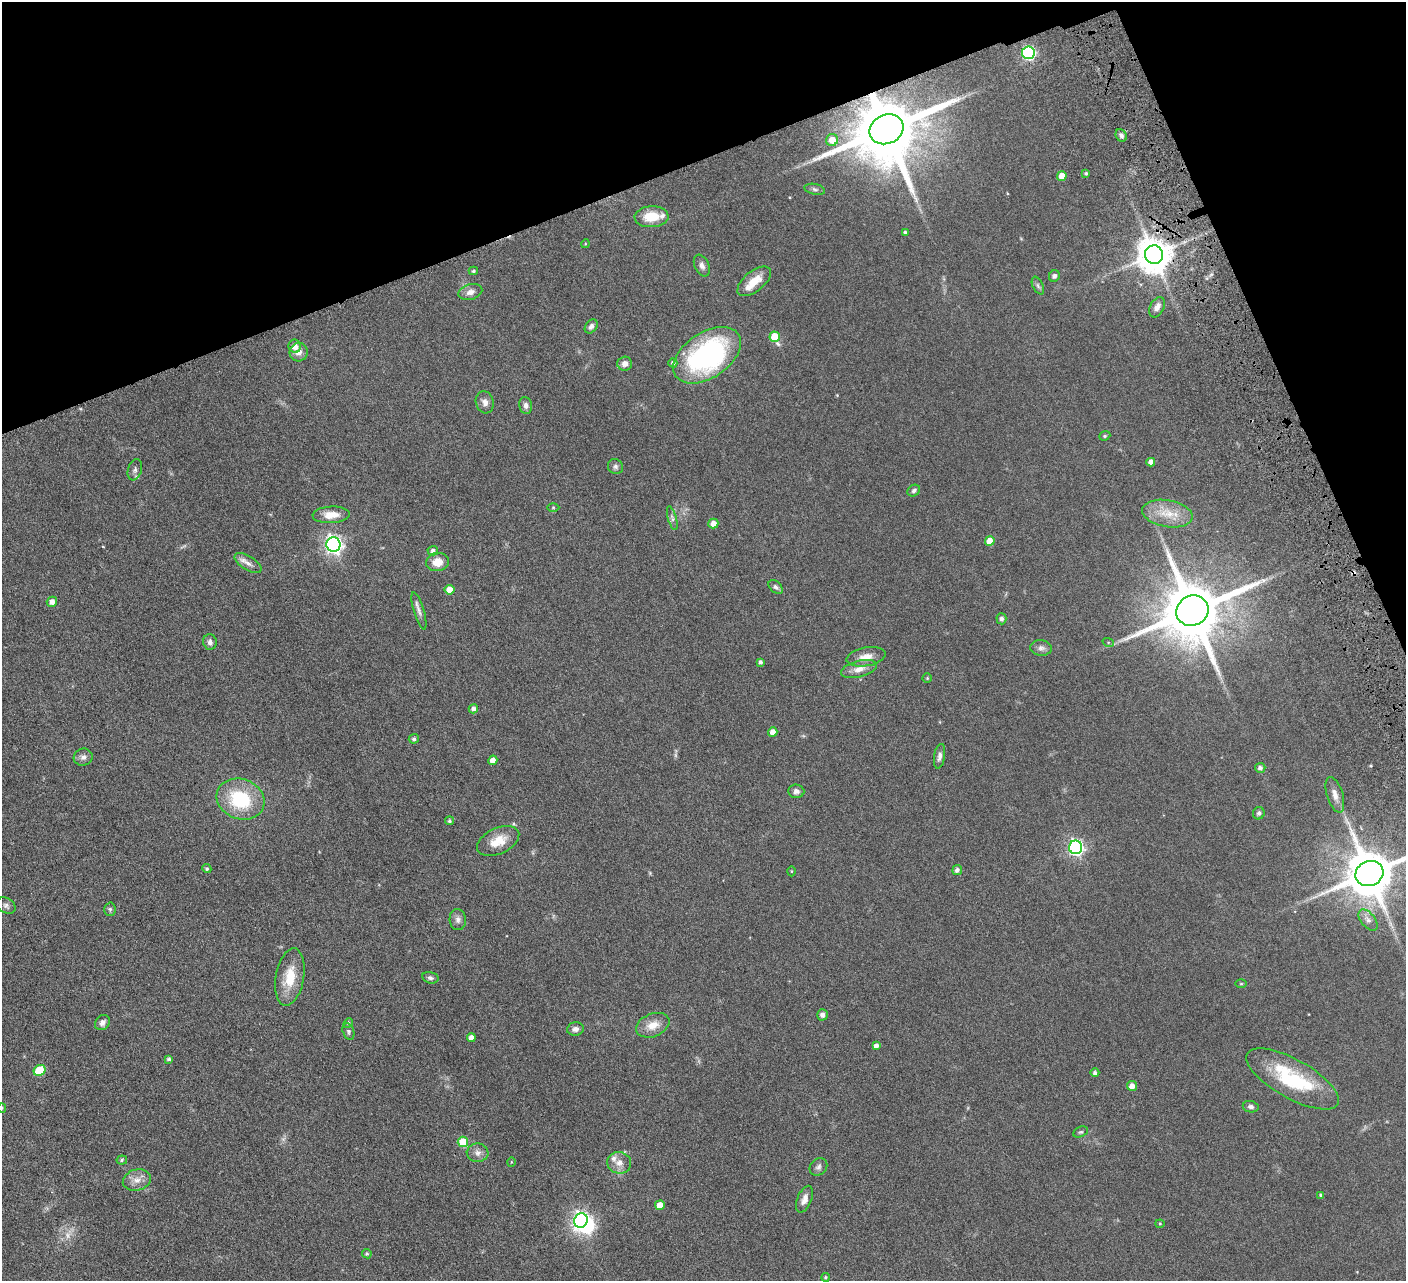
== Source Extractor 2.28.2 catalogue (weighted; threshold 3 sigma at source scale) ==
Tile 3 of 4 x 4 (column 3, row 1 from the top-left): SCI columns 2864-4267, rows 4160-5438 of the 5728 x 5631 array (HDU 1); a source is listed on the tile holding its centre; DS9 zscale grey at full resolution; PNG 1408 x 1283 px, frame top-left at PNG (2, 2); each listed source drawn as its Kron ellipse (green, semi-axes under 4 px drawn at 4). Shown black and unused: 19% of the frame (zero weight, under 4 of 8 exposures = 3% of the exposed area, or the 3 px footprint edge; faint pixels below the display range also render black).
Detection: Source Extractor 2.28.2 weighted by HDU 2 'WHT'; one run over the whole footprint, this tile lists its part. Background 0.0566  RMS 0.0062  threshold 0.0255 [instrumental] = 3 sigma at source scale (4.09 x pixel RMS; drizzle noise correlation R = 1.36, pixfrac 0.8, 0.05/0.05 arcsec/px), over >= 5 px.
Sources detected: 116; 2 too faint to see at this stretch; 1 inside a brighter object's white glare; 1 cosmic-ray / hot-pixel residue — neither listed nor drawn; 2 inside a brighter listed object's ellipse — not listed separately; the other 110 listed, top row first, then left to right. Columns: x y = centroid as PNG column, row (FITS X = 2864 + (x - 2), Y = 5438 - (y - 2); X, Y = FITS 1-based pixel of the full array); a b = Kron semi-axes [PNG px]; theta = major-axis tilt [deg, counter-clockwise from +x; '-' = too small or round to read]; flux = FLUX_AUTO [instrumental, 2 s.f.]
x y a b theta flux
1028 53 6 6 - 96
886 129 17 14 25 6300
1121 135 6 5 - 1.5
832 140 6 6 - 5.7
1086 173 4 3 - 0.81
1062 176 5 4 - 7.4
815 189 10 5 -12 1.6
651 217 17 10 3 13
905 232 4 3 - 0.94
585 244 4 3 - 0.49
1154 255 9 9 - 1200
702 266 11 7 -66 2.4
473 271 4 3 - 0.83
1054 276 6 5 - 1.6
754 281 20 10 39 8.8
1038 286 9 5 -64 1.3
470 292 12 7 16 3.3
1157 307 11 7 64 2.9
591 326 8 5 54 2
775 337 5 5 - 14
295 346 6 6 - 4.5
299 352 9 9 - 3.7
707 355 38 22 34 100
673 363 4 4 - 1.3
625 364 7 7 - 2.9
485 402 11 9 -73 3.1
526 405 8 6 -81 2.3
1105 436 6 4 21 0.71
1151 462 4 4 - 3
615 467 8 7 - 1.5
135 470 11 7 72 2
914 491 7 5 34 1.2
553 507 6 4 0 0.6
1167 514 25 13 -10 12
331 515 18 8 3 7.2
672 518 12 4 -74 1.7
713 523 5 5 - 4
990 541 5 5 - 7.4
333 544 7 7 - 220
433 551 5 5 - 1.7
437 562 11 9 11 7.1
248 563 15 7 -32 3.2
776 587 8 5 -42 1.4
449 590 5 5 - 6.7
52 602 5 5 - 3.3
419 611 19 5 -73 2.7
1192 611 16 15 - 5000
1001 619 5 5 - 1.6
210 642 8 7 - 1.9
1108 642 6 4 -18 0.64
1041 648 11 8 -5 2.4
866 657 20 9 10 5.7
760 662 4 3 - 1.1
859 669 18 8 15 4.9
927 678 4 4 - 0.54
473 709 5 4 - 2
773 732 5 4 - 3.7
414 739 5 4 - 1.3
940 756 12 5 80 2.3
83 757 9 8 - 2.4
493 760 4 4 - 3.9
1260 768 5 5 - 1.7
796 791 8 7 - 2
1335 795 18 8 -73 4.1
240 799 24 20 -21 35
1259 813 6 6 - 1.2
449 821 4 4 - 0.97
498 841 22 13 25 10
1076 847 7 6 - 150
207 869 5 4 - 0.96
957 870 5 5 - 2
791 871 5 3 - 0.52
1369 873 14 12 24 2900
6 906 10 7 -34 1.8
110 909 7 5 -88 1.1
458 920 10 8 -85 2.5
1368 920 12 7 -51 2.8
290 977 29 14 80 15
430 978 8 5 -15 1.5
1241 984 5 3 - 0.56
822 1015 5 5 - 2.2
102 1023 8 6 50 2.5
348 1023 5 4 - 0.7
653 1025 17 11 22 7
575 1029 8 6 8 2.3
348 1031 8 5 -75 1.2
471 1038 4 4 - 3
876 1046 4 4 - 2.4
169 1059 4 3 - 1.2
40 1070 6 5 - 19
1095 1073 4 4 - 1.4
1292 1079 52 19 -29 41
1132 1086 5 5 - 3.7
1251 1107 8 5 -9 1.6
2 1108 5 4 - 0.6
1081 1132 8 5 25 0.96
463 1142 5 5 - 18
478 1153 11 9 1 3
122 1160 5 4 - 0.86
511 1162 5 3 - 0.4
619 1163 12 10 -16 4.5
818 1167 9 8 - 1.9
137 1180 14 10 16 5
1321 1195 4 4 - 0.92
804 1199 14 7 69 3.9
660 1205 5 5 - 6.3
581 1221 7 6 - 180
1160 1224 4 4 - 0.55
367 1254 5 4 - 0.8
825 1277 4 4 - 0.84
Overlapping masked pixels (flux is a lower limit): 2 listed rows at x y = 886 129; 1154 255
Isophote crosses this tile's border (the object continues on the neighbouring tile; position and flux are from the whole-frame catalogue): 2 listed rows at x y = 1369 873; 2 1108